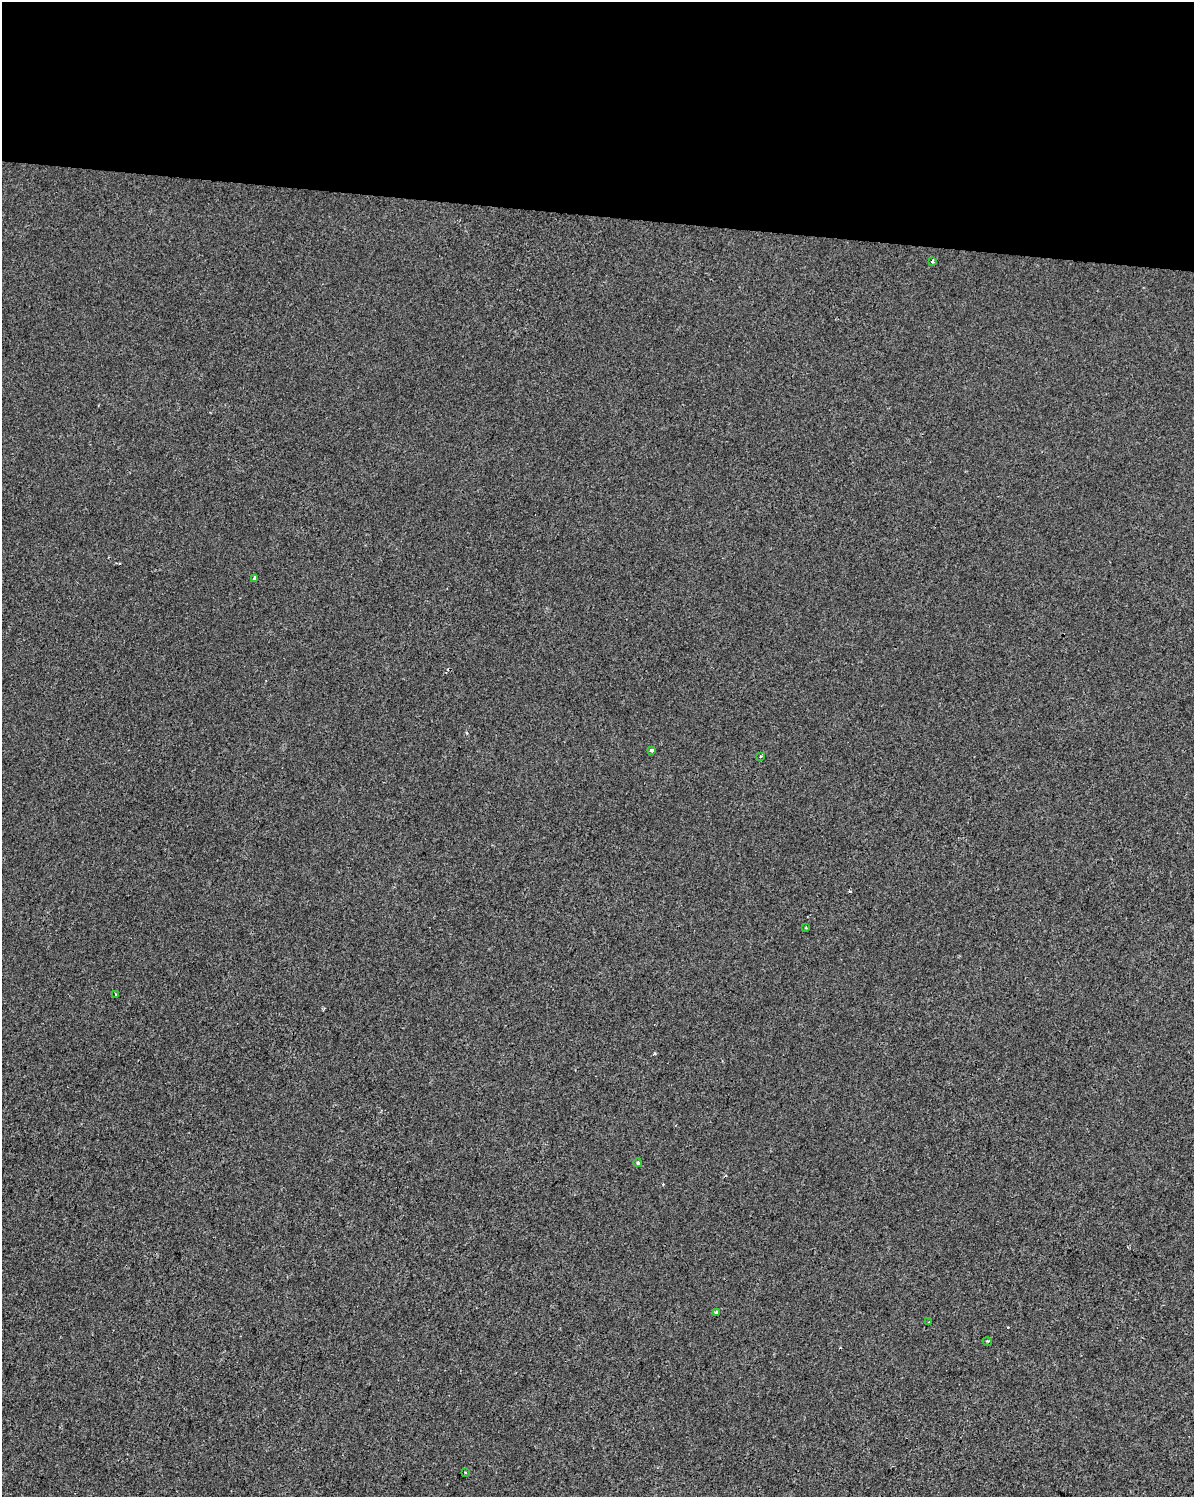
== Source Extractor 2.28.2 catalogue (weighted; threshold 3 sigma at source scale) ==
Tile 3 of 4 x 3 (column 3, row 1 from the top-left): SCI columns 2387-3578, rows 3217-4711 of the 4778 x 4994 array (HDU 1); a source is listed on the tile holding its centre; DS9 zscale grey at full resolution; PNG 1196 x 1499 px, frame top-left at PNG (2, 2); each listed source drawn as its Kron ellipse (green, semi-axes under 4 px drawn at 4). Shown black and unused: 14% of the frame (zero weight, under 2 of 3 exposures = <1% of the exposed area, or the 3 px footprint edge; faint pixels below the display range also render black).
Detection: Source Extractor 2.28.2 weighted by HDU 2 'WHT'; one run over the whole footprint, this tile lists its part. Background -1.15e-04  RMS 0.0042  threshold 0.0191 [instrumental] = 3 sigma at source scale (4.5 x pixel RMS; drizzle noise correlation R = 1.50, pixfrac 1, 0.0396/0.0396 arcsec/px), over >= 5 px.
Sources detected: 13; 2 cosmic-ray / hot-pixel residue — neither listed nor drawn; the other 11 listed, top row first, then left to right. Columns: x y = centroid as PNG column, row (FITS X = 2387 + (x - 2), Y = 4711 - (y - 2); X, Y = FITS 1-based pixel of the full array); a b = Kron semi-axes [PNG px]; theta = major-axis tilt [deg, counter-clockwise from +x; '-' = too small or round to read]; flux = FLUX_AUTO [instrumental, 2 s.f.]
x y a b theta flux
933 261 3 3 - 1.5
254 578 4 3 - 5.3
652 750 4 3 - 1.2
760 756 3 3 - 4.6
806 928 4 4 - 0.42
116 995 3 2 - 0.84
638 1163 4 4 - 0.73
717 1312 4 3 - 2.6
929 1322 3 3 - 2.1
987 1341 5 3 - 0.42
465 1472 2 2 - 0.43